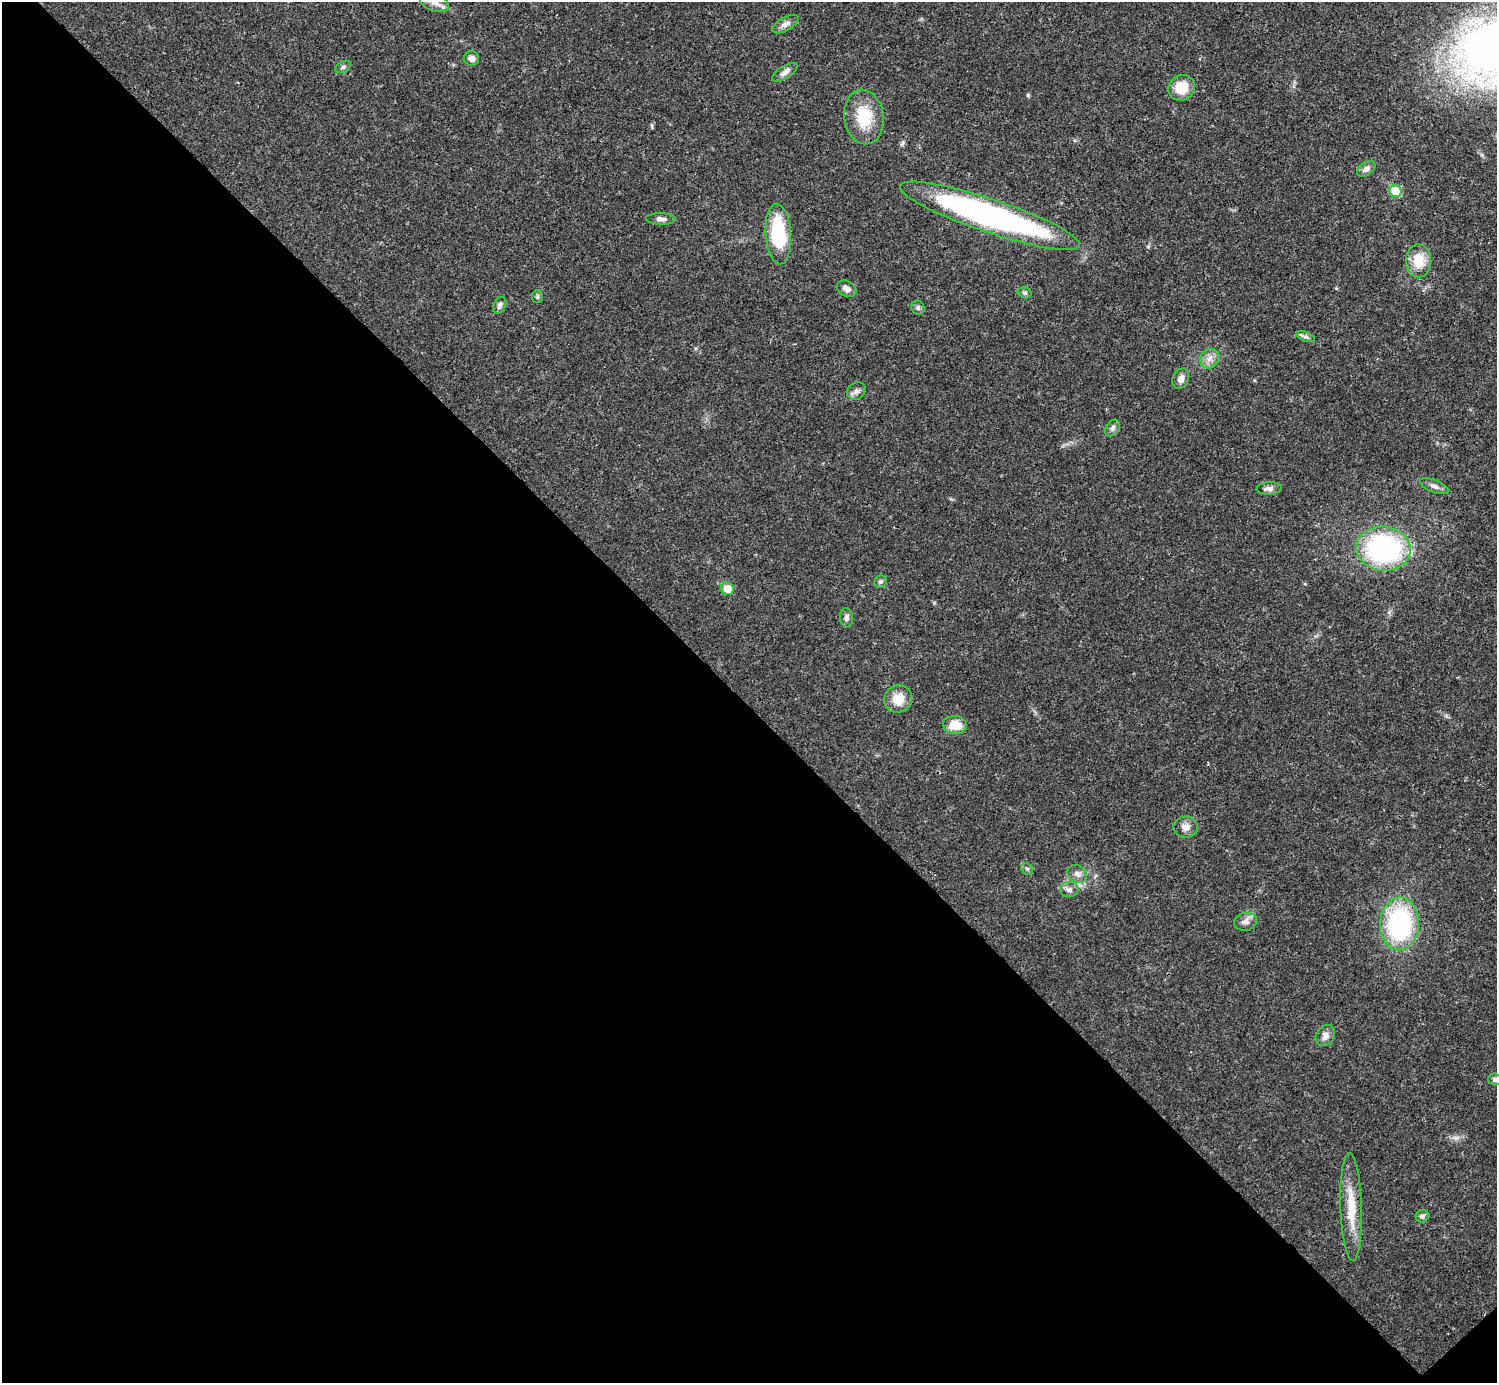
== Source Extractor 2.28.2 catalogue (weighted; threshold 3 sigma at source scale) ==
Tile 14 of 4 x 4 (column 2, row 4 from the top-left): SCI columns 1495-2989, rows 158-1538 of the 5981 x 5981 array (HDU 1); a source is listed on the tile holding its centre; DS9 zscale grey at full resolution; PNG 1499 x 1385 px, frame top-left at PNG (2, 2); each listed source drawn as its Kron ellipse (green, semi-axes under 4 px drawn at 4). Shown black and unused: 49% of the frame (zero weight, under 3 of 4 exposures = <1% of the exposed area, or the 3 px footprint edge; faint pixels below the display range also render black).
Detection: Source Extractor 2.28.2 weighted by HDU 2 'WHT'; one run over the whole footprint, this tile lists its part. Background 0.0209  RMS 0.0022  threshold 0.00989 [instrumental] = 3 sigma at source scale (4.5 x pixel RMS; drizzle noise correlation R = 1.50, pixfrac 1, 0.05/0.05 arcsec/px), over >= 5 px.
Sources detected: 41; all 41 listed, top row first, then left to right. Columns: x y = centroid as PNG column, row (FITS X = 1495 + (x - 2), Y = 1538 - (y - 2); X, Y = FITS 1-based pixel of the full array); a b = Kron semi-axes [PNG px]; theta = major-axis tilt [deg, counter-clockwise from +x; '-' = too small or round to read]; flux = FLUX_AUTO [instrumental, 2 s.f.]
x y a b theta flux
434 3 15 8 -19 1.9
785 24 15 6 29 1.1
471 58 8 7 - 1.2
343 67 8 5 28 0.54
785 72 14 6 32 1.1
1181 88 13 12 - 4.9
864 117 27 19 -83 8.1
1366 169 10 6 34 1.1
1395 191 6 5 - 7.9
990 216 95 16 -19 68
661 219 14 6 -2 1.1
778 234 30 13 -86 14
1418 261 16 12 -88 5.2
846 289 10 7 -30 1.2
1025 293 7 5 -16 0.45
537 297 6 5 - 0.41
500 305 9 6 64 0.82
918 308 7 6 - 0.53
1306 337 10 4 -20 0.55
1210 359 10 9 - 1.5
1181 379 10 8 67 1.3
856 391 10 8 35 0.95
1112 428 9 6 54 0.67
1434 486 15 6 -22 1
1269 488 12 6 3 0.95
1384 549 27 22 -7 41
880 582 6 6 - 0.47
727 589 6 6 - 3.6
846 618 9 6 -84 0.74
898 699 14 13 - 3.9
955 725 12 9 -5 4
1186 827 12 10 -4 1.5
1027 869 6 5 - 0.39
1077 874 10 8 -34 1.1
1069 890 9 7 4 0.95
1245 922 11 9 12 1.3
1400 924 26 19 87 31
1325 1036 11 9 55 1.3
1495 1079 7 5 -18 0.56
1351 1207 54 10 -88 6.9
1422 1216 6 6 - 0.64
Isophote crosses this tile's border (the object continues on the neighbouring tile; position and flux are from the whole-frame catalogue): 2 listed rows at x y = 434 3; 1495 1079
Unlisted compact peaks at least as high as the median listed source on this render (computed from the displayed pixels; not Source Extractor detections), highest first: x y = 1028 95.